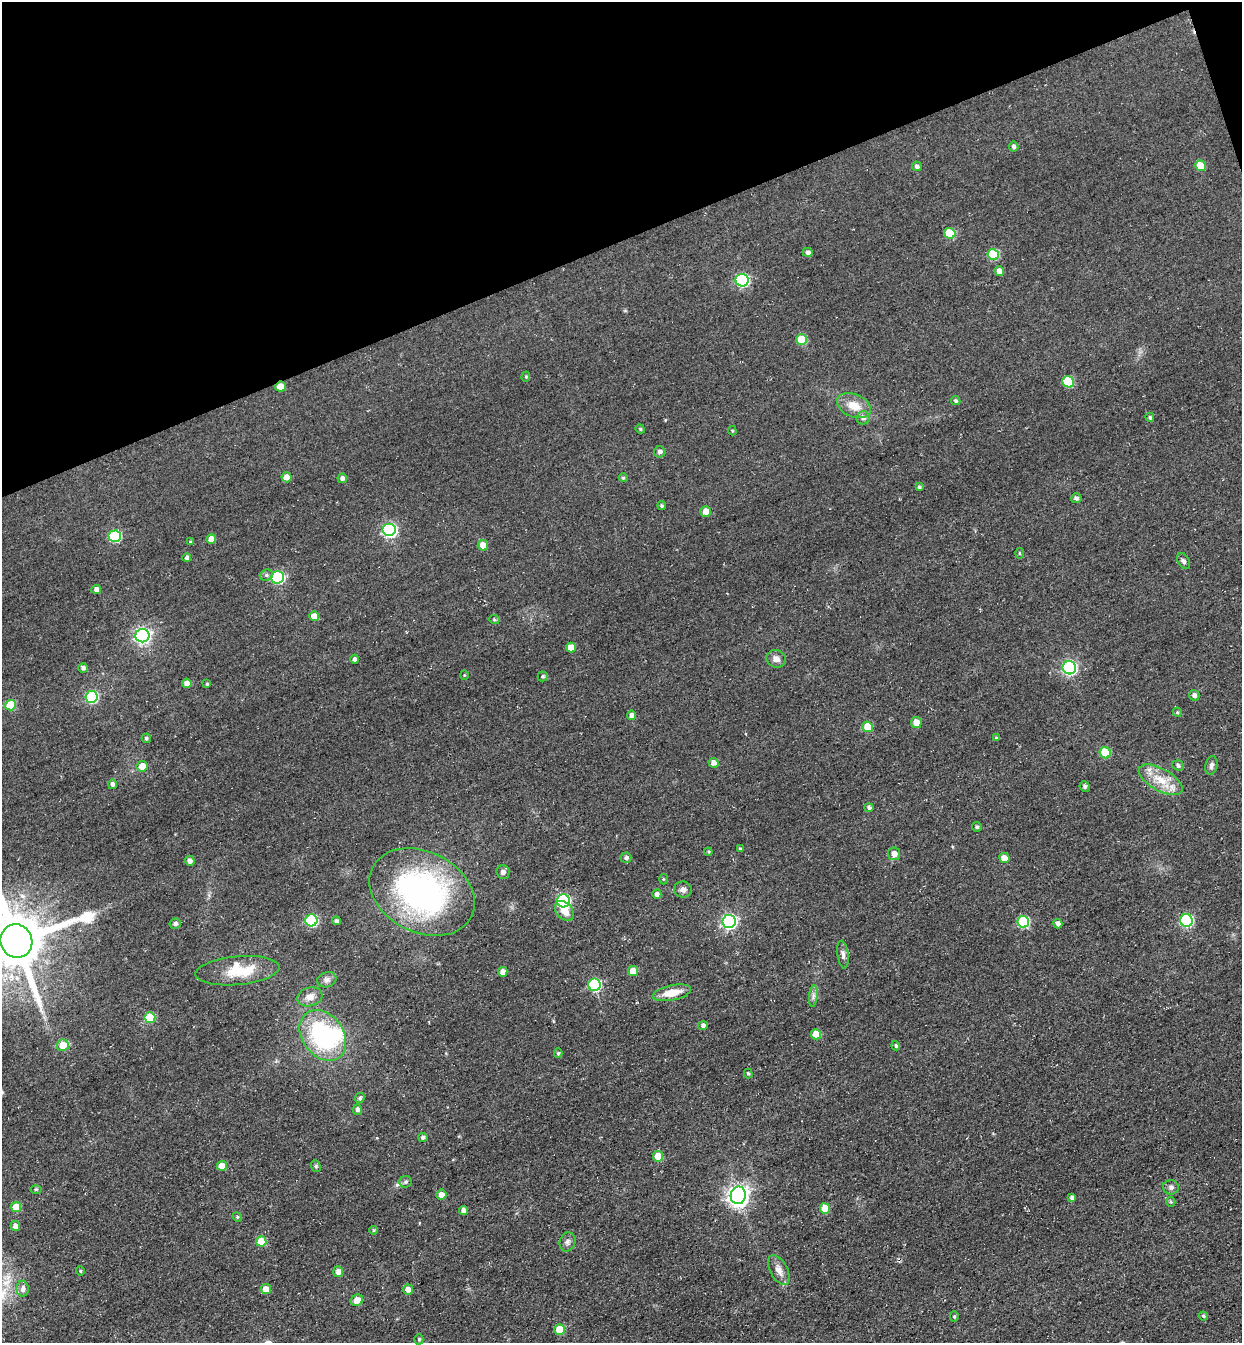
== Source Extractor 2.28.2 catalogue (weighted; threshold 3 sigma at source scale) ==
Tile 3 of 4 x 4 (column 3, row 1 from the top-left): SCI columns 2790-4029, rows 4088-5428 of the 5451 x 5491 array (HDU 1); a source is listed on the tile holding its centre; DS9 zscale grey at full resolution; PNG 1244 x 1345 px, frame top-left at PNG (2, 2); each listed source drawn as its Kron ellipse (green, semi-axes under 4 px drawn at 4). Shown black and unused: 18% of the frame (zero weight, under 3 of 4 exposures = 7% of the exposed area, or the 3 px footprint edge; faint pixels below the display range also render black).
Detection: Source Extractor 2.28.2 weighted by HDU 2 'WHT'; one run over the whole footprint, this tile lists its part. Background 0.0477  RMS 0.017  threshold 0.0769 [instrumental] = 3 sigma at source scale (4.5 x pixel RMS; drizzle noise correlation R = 1.50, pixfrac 1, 0.05/0.05 arcsec/px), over >= 5 px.
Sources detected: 141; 1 inside a brighter object's white glare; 1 long thin detection or spike segment (spike, bleed or trail) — neither listed nor drawn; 1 inside a brighter listed object's ellipse — not listed separately; the other 138 listed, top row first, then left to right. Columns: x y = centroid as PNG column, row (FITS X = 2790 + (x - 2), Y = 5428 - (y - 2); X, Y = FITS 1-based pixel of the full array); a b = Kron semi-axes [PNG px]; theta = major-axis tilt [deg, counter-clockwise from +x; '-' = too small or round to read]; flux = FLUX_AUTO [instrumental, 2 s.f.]
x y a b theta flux
1014 146 5 4 - 4.9
917 166 5 4 - 4.7
1200 166 5 5 - 34
950 233 6 5 - 58
808 252 5 4 - 6
993 255 6 5 - 80
999 271 5 4 - 14
742 280 6 6 - 230
801 340 5 5 - 54
526 377 5 4 - 2.3
1068 382 6 5 - 86
281 387 5 5 - 25
956 401 5 4 - 3
854 406 18 11 -23 27
1150 417 5 4 - 2.7
863 418 7 6 - 7.3
640 429 5 4 - 2.2
732 431 5 4 - 2.1
660 452 5 5 - 5.4
286 477 5 5 - 12
342 478 4 4 - 5.7
623 478 4 4 - 2.3
919 487 4 4 - 3
1076 498 5 5 - 3.7
662 506 4 4 - 3.3
706 511 5 5 - 13
389 530 7 6 - 310
115 536 6 6 - 140
211 539 5 4 - 15
190 542 4 3 - 1.4
483 545 5 5 - 18
1019 553 5 3 - 1.8
187 558 4 4 - 5.1
1184 561 9 5 -62 4.8
266 575 7 5 20 3.8
278 577 6 6 - 180
96 589 5 4 - 7.2
314 616 5 5 - 17
494 620 5 4 - 2.9
142 636 7 6 - 510
571 647 5 5 - 21
355 659 4 4 - 4.5
776 659 10 8 -20 9.9
83 668 4 4 - 5.9
1069 668 7 6 - 310
464 675 4 4 - 1.7
543 676 5 5 - 2.3
187 683 5 4 - 11
207 684 4 3 - 2.6
1194 695 5 5 - 5.3
92 697 6 6 - 150
10 705 5 5 - 55
1177 712 4 4 - 1.9
632 715 5 4 - 8.1
916 722 5 5 - 15
868 727 5 5 - 39
146 738 4 4 - 3.5
997 738 4 3 - 2.6
1105 753 6 5 - 51
714 763 5 5 - 9.2
1178 765 6 5 - 4.1
142 766 5 5 - 22
1211 766 9 6 77 5.8
1161 780 24 11 -29 36
112 784 5 4 - 5.1
1085 786 5 5 - 3.6
869 808 4 4 - 4
977 827 5 4 - 3.1
740 849 4 4 - 1.9
708 852 4 3 - 1.9
894 854 6 6 - 11
626 858 5 5 - 4.3
1004 858 5 5 - 22
190 861 5 5 - 7.2
503 872 7 6 - 6.3
663 879 5 3 - 1.7
683 890 9 8 - 7.2
422 892 55 40 -27 440
657 894 5 4 - 6.7
563 901 6 6 - 220
564 911 11 8 -48 17
311 920 6 6 - 150
1186 920 6 6 - 210
336 921 4 4 - 4
729 921 6 6 - 380
1023 922 6 6 - 120
175 924 5 5 - 5.4
1058 924 5 4 - 6.3
16 941 17 15 -65 13000
843 955 14 5 -82 6.4
237 971 42 14 5 59
633 971 5 5 - 20
503 972 5 4 - 10
327 980 9 7 15 6.4
594 985 6 6 - 180
672 993 19 7 11 28
813 996 11 4 85 5.3
310 997 13 9 17 12
150 1018 5 5 - 64
703 1026 5 4 - 4.5
816 1034 5 5 - 32
323 1035 28 20 -54 200
63 1045 6 5 - 30
896 1046 5 4 - 2.8
558 1053 5 4 - 2.9
748 1074 5 4 - 2.4
360 1098 5 4 - 3.8
357 1110 5 5 - 5.4
423 1137 4 4 - 4.3
658 1156 5 5 - 25
222 1166 5 5 - 21
316 1166 6 4 -68 2.8
406 1182 6 6 - 4.3
1171 1187 8 7 - 4.9
36 1189 5 3 - 2.2
441 1195 5 5 - 10
738 1195 9 7 79 1000
1072 1198 4 4 - 3.3
1171 1202 5 4 - 2.3
16 1207 5 5 - 31
825 1208 5 5 - 27
464 1211 4 4 - 10
237 1217 5 4 - 2.3
15 1226 5 5 - 9.7
373 1230 4 4 - 2.2
261 1241 5 5 - 44
568 1242 10 7 76 6.7
779 1270 16 8 -62 13
80 1271 4 4 - 2.1
338 1272 5 5 - 9.2
23 1289 8 6 -90 8.1
266 1289 5 5 - 19
408 1289 5 5 - 13
357 1300 6 5 - 14
954 1316 5 4 - 2.4
1203 1316 5 3 - 2.6
559 1329 5 5 - 42
419 1339 5 4 - 2.8
Overlapping masked pixels (flux is a lower limit): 1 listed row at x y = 281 387
Isophote crosses this tile's border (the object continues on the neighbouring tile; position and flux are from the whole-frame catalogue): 1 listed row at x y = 16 941